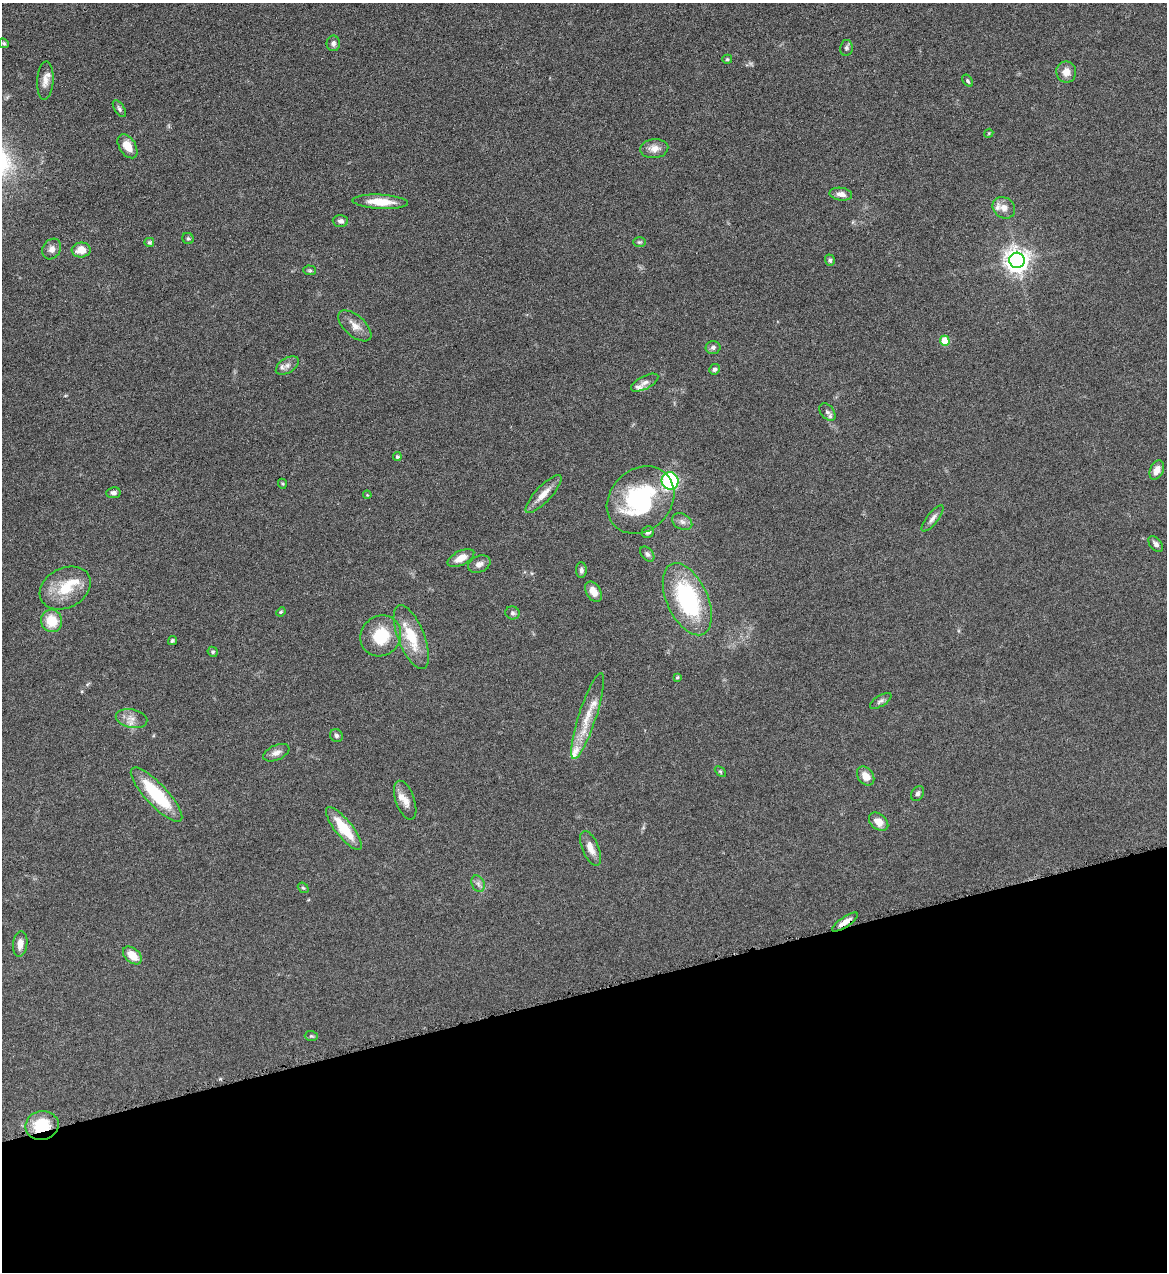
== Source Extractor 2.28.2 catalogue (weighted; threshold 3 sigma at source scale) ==
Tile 14 of 4 x 4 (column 2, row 4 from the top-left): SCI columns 1428-2592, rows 2-1271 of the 5065 x 5080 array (HDU 1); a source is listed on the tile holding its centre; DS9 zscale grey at full resolution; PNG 1169 x 1274 px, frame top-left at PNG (2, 3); each listed source drawn as its Kron ellipse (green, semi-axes under 4 px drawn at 4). Shown black and unused: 22% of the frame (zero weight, under 4 of 8 exposures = <1% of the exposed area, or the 3 px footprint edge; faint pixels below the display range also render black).
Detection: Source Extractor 2.28.2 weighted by HDU 2 'WHT'; one run over the whole footprint, this tile lists its part. Background 0.0459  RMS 0.0034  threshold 0.0141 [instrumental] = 3 sigma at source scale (4.09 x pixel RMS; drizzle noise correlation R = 1.36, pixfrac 0.8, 0.05/0.05 arcsec/px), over >= 5 px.
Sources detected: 84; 1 inside a brighter object's white glare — neither listed nor drawn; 6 inside a brighter listed object's ellipse — not listed separately; the other 77 listed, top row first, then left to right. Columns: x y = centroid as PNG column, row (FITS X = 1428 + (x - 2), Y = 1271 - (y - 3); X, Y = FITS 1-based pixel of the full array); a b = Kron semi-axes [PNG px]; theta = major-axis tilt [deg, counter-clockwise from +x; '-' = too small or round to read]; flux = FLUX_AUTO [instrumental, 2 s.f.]
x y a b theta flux
4 43 5 4 - 0.44
333 43 8 6 -88 1.1
846 48 8 6 79 0.8
727 59 5 4 - 0.39
1066 72 10 10 - 3
45 81 19 8 86 2.4
968 81 7 4 -55 0.51
119 109 9 5 -57 0.78
989 133 4 3 - 0.3
127 146 13 8 -57 4.2
654 149 14 9 6 2.6
841 194 11 6 -8 1.9
380 202 28 7 -3 6.3
1004 208 12 10 -38 2.4
340 221 7 6 - 1.3
188 239 6 5 - 0.52
149 242 5 4 - 0.57
639 242 6 5 - 0.53
52 249 11 9 60 1.7
81 250 9 7 4 4
830 260 6 5 - 0.72
1017 260 8 7 - 290
310 270 6 5 - 0.53
355 326 20 10 -42 3.1
945 341 5 5 - 7.5
713 347 7 6 - 0.95
287 365 13 7 33 1.7
714 369 5 5 - 0.75
645 383 15 6 27 1.5
827 412 10 6 -51 1.1
397 457 4 4 - 0.52
1157 470 10 6 65 2.4
670 481 9 8 - 44
282 484 5 3 - 0.34
113 493 7 5 7 0.9
543 494 25 8 47 3.6
367 495 4 3 - 0.27
641 500 37 30 45 31
933 518 16 5 52 1.5
682 522 10 7 -29 1.5
648 532 6 5 - 0.93
1156 544 9 5 -49 1.2
647 554 9 5 -50 0.84
461 558 14 7 26 3.7
479 564 12 8 24 1.7
581 570 8 5 -89 0.89
65 588 27 20 28 9.6
594 592 11 7 -60 3.1
687 599 38 20 -65 34
281 612 5 4 - 0.33
512 613 7 6 - 0.81
51 621 11 10 - 7
381 636 21 19 48 11
411 637 34 13 -68 11
172 641 5 4 - 0.5
213 652 5 5 - 0.52
677 677 3 3 - 0.37
881 701 12 5 31 0.97
587 716 45 9 72 7.4
131 719 16 9 -12 2.6
336 736 7 6 - 0.76
276 753 14 7 24 1.8
720 772 6 4 -44 0.44
866 776 10 7 -54 3.1
918 793 8 6 59 0.81
157 795 36 11 -47 19
405 800 20 9 -70 3.1
879 822 11 7 -41 3.2
344 828 26 8 -51 10
591 848 18 8 -67 2.9
478 884 8 6 -68 1.1
303 888 6 4 -40 0.41
845 922 15 5 33 2.5
20 944 13 7 83 2.3
132 955 11 7 -42 4.5
311 1036 6 5 - 0.48
42 1125 17 14 12 11
Overlapping masked pixels (flux is a lower limit): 2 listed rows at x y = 845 922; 42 1125